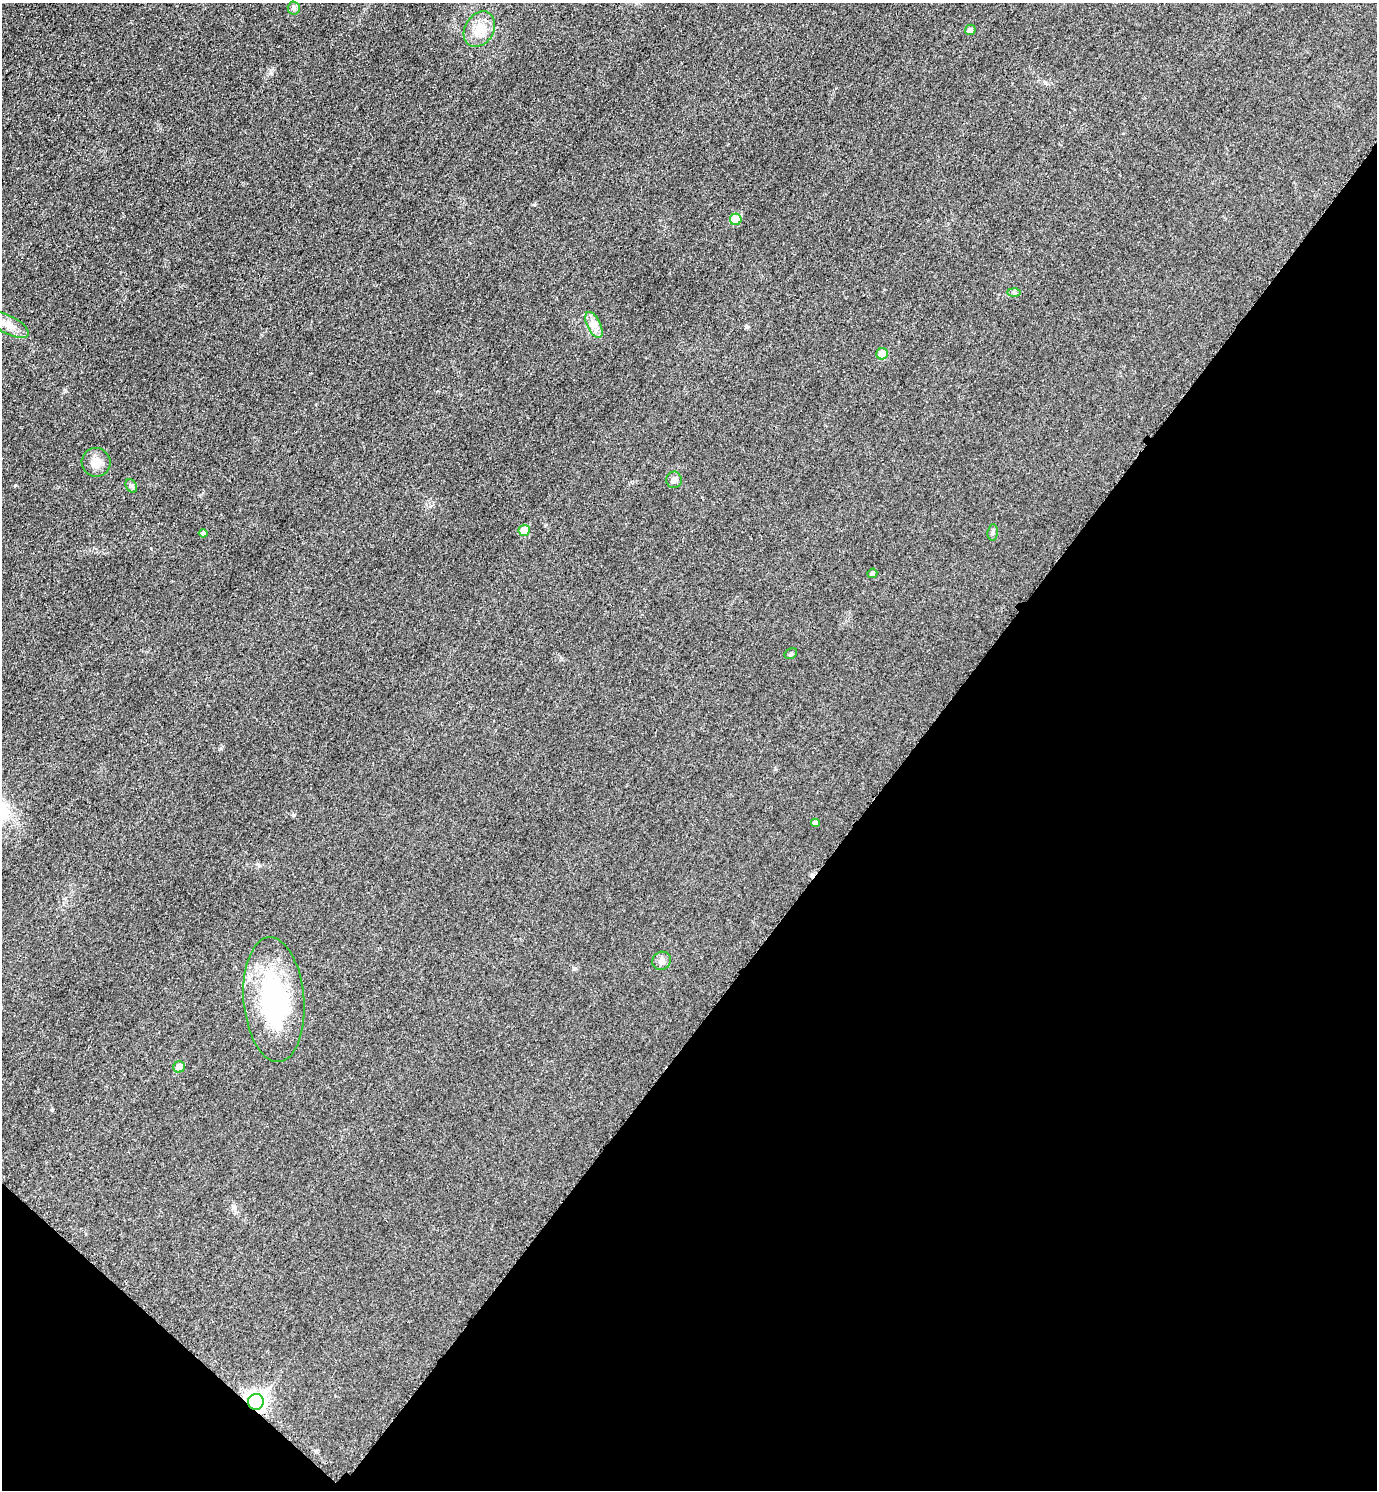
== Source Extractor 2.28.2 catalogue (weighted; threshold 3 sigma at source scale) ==
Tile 15 of 4 x 4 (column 3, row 4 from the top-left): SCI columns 2922-4296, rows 23-1510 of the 5988 x 5986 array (HDU 1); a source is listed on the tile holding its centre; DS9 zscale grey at full resolution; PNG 1379 x 1492 px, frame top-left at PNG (2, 3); each listed source drawn as its Kron ellipse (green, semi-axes under 4 px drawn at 4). Shown black and unused: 37% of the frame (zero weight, under 3 of 5 exposures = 2% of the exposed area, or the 3 px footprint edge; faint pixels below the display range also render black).
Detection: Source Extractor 2.28.2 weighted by HDU 2 'WHT'; one run over the whole footprint, this tile lists its part. Background 0.0321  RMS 0.0055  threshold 0.0249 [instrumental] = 3 sigma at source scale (4.5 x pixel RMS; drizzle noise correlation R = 1.50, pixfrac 1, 0.05/0.05 arcsec/px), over >= 5 px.
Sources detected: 21; all 21 listed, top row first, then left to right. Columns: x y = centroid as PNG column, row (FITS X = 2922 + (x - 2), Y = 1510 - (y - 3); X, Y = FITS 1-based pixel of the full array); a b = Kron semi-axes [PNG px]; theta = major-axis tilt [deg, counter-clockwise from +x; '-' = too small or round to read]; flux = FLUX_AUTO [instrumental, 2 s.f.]
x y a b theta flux
294 8 6 6 - 1.3
479 29 19 14 58 9.7
970 30 5 5 - 2.2
736 219 6 5 - 12
1014 292 6 4 -1 0.94
9 325 22 9 -28 5.8
594 325 14 7 -64 3.9
882 354 6 5 - 8.6
96 462 14 14 - 5.8
674 480 8 8 - 2
131 486 7 5 -59 1.2
524 530 5 5 - 10
993 532 8 5 84 1.1
203 533 4 4 - 1.5
872 573 5 4 - 1.2
791 654 7 5 30 0.84
815 823 4 4 - 2.4
661 961 9 9 - 2.6
274 1000 62 30 -85 74
179 1067 6 5 - 5
256 1402 8 8 - 240
Overlapping masked pixels (flux is a lower limit): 1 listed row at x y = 256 1402
Unlisted compact peaks at least as high as the median listed source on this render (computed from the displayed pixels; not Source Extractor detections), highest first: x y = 15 485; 534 205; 294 815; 271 73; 747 327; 65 390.